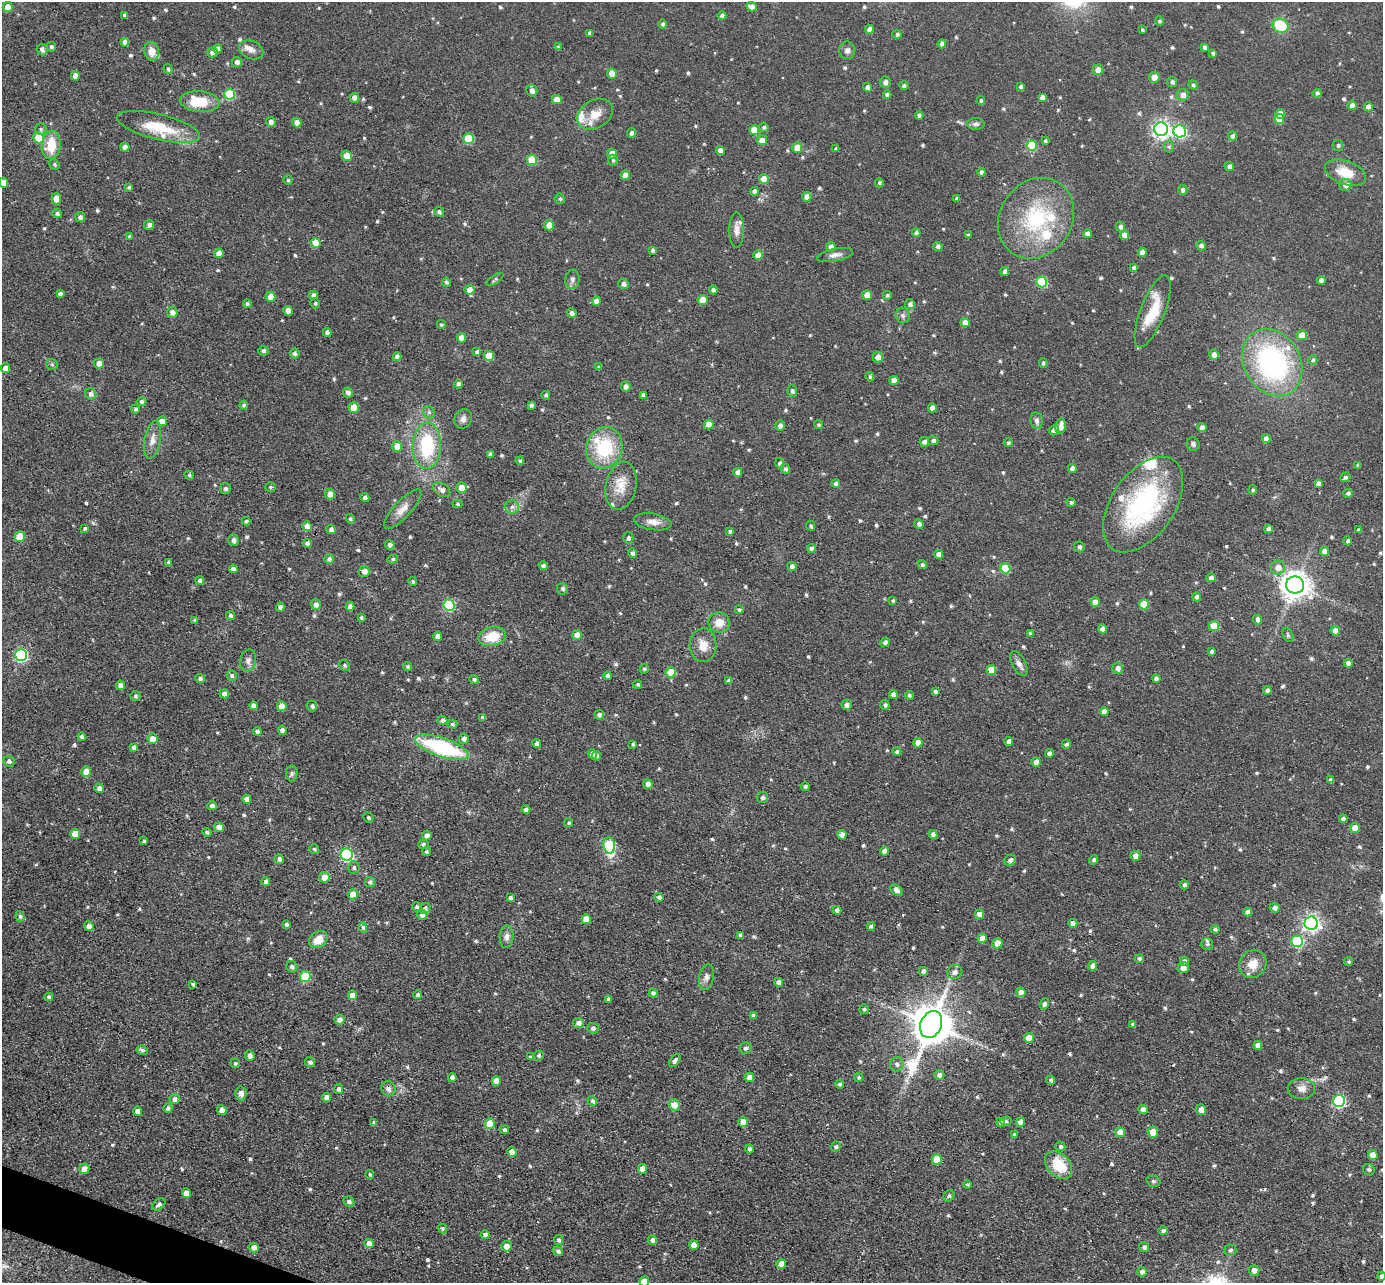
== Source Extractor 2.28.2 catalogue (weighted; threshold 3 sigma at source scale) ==
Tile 7 of 4 x 4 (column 3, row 2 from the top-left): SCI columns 2763-4143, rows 2703-3983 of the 5524 x 5537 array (HDU 1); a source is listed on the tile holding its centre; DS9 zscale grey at full resolution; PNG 1385 x 1285 px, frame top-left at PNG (2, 2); each listed source drawn as its Kron ellipse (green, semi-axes under 4 px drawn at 4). Shown black and unused: <1% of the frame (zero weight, under 3 of 4 exposures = <1% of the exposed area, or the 3 px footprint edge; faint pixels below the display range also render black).
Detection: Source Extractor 2.28.2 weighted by HDU 2 'WHT'; one run over the whole footprint, this tile lists its part. Background 0.0448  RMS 0.0067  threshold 0.0301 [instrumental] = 3 sigma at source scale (4.5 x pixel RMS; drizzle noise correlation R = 1.50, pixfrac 1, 0.05/0.05 arcsec/px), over >= 5 px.
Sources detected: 732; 1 cosmic-ray / hot-pixel residue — neither listed nor drawn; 14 inside a brighter listed object's ellipse — not listed separately; of the other 717, all 500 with FLUX_AUTO >= 1.13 (the completeness limit of this list) listed and drawn (217 fainter detections not listed), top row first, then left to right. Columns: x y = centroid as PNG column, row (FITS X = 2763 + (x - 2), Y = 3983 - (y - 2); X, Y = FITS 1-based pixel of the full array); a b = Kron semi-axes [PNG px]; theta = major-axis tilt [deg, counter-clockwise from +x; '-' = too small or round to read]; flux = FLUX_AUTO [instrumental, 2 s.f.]
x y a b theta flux
8 7 5 5 - 7.5
752 7 5 4 - 5
125 15 4 3 - 1.7
722 16 4 4 - 1.8
1159 21 4 4 - 1.3
663 24 4 4 - 1.5
1281 26 8 7 - 27
870 29 4 4 - 4.9
1142 30 3 3 - 1.1
590 33 4 4 - 2.4
897 35 5 4 - 1.7
125 42 4 4 - 2.8
942 44 4 4 - 3.8
51 47 5 4 - 1.4
558 47 4 4 - 1.3
1204 47 4 3 - 2
218 49 4 4 - 3.7
42 50 6 5 - 2.9
251 50 12 9 -24 3.9
847 50 9 8 - 2.6
152 51 9 7 -78 6.4
212 52 5 5 - 2.8
1213 53 4 3 - 1.5
237 62 5 5 - 2.7
168 69 5 3 - 1.2
1098 70 5 5 - 5.2
612 73 5 5 - 10
75 76 4 4 - 3.6
1154 77 5 5 - 5.5
885 82 5 5 - 3.1
1172 82 5 5 - 2
1193 85 5 4 - 1.4
904 86 4 4 - 1.5
868 87 5 4 - 3.2
1021 87 4 4 - 2
532 91 6 5 - 3.5
1317 93 4 4 - 1.7
230 94 5 5 - 40
887 95 4 4 - 2.3
1183 95 6 6 - 4.3
1042 97 4 4 - 2.9
354 98 5 4 - 3.6
557 100 5 4 - 7.4
981 100 4 4 - 1.2
200 102 20 10 -5 22
1352 105 5 4 - 3.8
1368 107 4 4 - 4.6
595 114 19 14 32 10
1280 114 5 4 - 7.3
919 115 4 4 - 2
1279 119 5 5 - 11
271 122 5 5 - 2.5
297 123 5 4 - 4.9
976 124 8 6 -3 2.1
158 127 42 12 -14 27
764 127 5 4 - 1.4
41 129 6 5 - 1.3
1161 129 7 6 - 250
754 130 5 5 - 16
1180 131 6 6 - 89
631 133 5 4 - 2.3
1232 136 4 4 - 2.3
39 138 5 5 - 22
469 139 5 5 - 29
762 140 5 5 - 5.5
1045 141 3 3 - 1.2
51 145 14 9 83 17
1338 145 5 5 - 1.3
1032 146 5 5 - 28
125 147 4 4 - 4.6
1169 147 6 5 - 1.3
797 148 5 5 - 9.3
836 149 3 3 - 1.3
720 150 4 4 - 3.6
612 154 5 4 - 6.3
347 156 5 5 - 7.5
532 160 5 5 - 21
613 160 5 5 - 1.3
54 164 5 5 - 1.3
1229 166 4 4 - 2.9
981 172 4 4 - 1.9
1346 173 21 11 -19 15
625 175 5 4 - 6.1
764 179 5 5 - 11
288 180 4 4 - 1.1
4 183 5 4 - 6.8
879 183 4 4 - 1.4
1345 185 6 6 - 4.4
129 187 4 4 - 1.2
1183 190 5 5 - 2.3
754 191 4 4 - 2.6
807 197 4 4 - 5.4
957 198 4 4 - 1.2
56 199 6 5 - 5.6
560 199 5 5 - 1.3
439 212 5 4 - 1.8
57 213 5 4 - 1.5
80 217 5 5 - 2
1036 218 42 36 56 60
149 225 5 5 - 2.3
549 225 5 5 - 12
1120 227 5 4 - 2.4
737 230 18 7 89 4.6
916 233 4 4 - 2.1
1087 234 4 4 - 3.9
968 235 4 3 - 1.2
1124 235 5 4 - 6
129 237 4 4 - 1.4
315 243 5 5 - 10
831 246 5 4 - 2.8
1201 246 5 4 - 2.1
938 247 5 4 - 2.1
652 251 4 4 - 1.2
1142 252 4 4 - 4.2
219 253 5 4 - 5.5
758 255 5 4 - 6.6
835 255 18 6 11 3.5
1134 268 4 4 - 2.4
1005 271 4 4 - 3
495 279 10 4 35 1.2
572 279 10 7 84 2.1
1321 281 4 4 - 3.6
446 282 4 4 - 1.5
1042 282 5 5 - 42
624 284 5 5 - 2.5
469 290 5 5 - 5
713 290 4 4 - 2.5
60 294 4 4 - 1.9
313 295 5 4 - 2.5
867 295 5 5 - 6.6
887 295 4 4 - 1.3
270 297 5 5 - 6.9
702 300 5 4 - 11
596 301 4 4 - 4.4
315 303 5 4 - 1.3
247 304 4 4 - 1.2
910 304 5 5 - 2.2
288 311 5 4 - 6.1
1153 311 38 12 69 24
172 312 5 5 - 3.6
572 313 5 4 - 2.7
903 315 8 7 - 1.9
965 323 4 4 - 5.6
441 325 5 5 - 1.3
327 332 4 4 - 2.3
1302 335 5 5 - 8.5
461 338 5 4 - 6.1
263 351 5 4 - 1.6
477 352 4 4 - 2.1
295 353 5 5 - 2.2
1214 355 5 4 - 3.8
489 356 5 5 - 16
397 357 4 4 - 3.2
878 357 5 5 - 4.7
1313 360 5 4 - 1.4
99 363 5 5 - 5.7
1043 363 5 4 - 1.3
1272 363 35 28 -60 120
52 364 6 5 - 1.2
599 367 4 3 - 1.4
5 368 5 5 - 5.4
870 377 4 3 - 1.1
894 380 4 4 - 5.4
458 384 4 4 - 2.1
626 386 5 5 - 3.6
792 391 5 5 - 1.8
348 392 5 5 - 3.1
91 394 6 5 - 2.6
546 395 4 4 - 1.7
643 395 4 4 - 2.6
142 401 5 4 - 2
244 405 4 4 - 1.3
531 405 4 3 - 1.7
354 408 5 5 - 10
932 408 4 4 - 4
136 409 4 4 - 1.4
429 412 6 5 - 1.5
463 419 10 8 61 3.1
162 421 5 4 - 5.1
1037 421 8 6 -80 2.6
709 425 5 5 - 8.2
819 425 4 4 - 1.2
780 426 5 5 - 2.6
1061 426 8 5 80 6
1202 428 4 4 - 4.2
1054 430 5 5 - 4
1266 438 4 4 - 3.4
152 440 19 8 79 5.6
933 440 5 4 - 1.8
924 442 5 5 - 2.5
1008 443 4 4 - 1.5
1193 444 7 6 - 1.7
397 446 5 5 - 9.2
427 446 23 14 88 44
604 448 21 18 72 40
490 454 4 4 - 2.7
520 461 4 4 - 1.3
780 463 5 4 - 1.8
1358 465 4 3 - 1.3
1072 468 4 4 - 3.2
785 469 5 4 - 1.8
738 472 4 4 - 3.1
189 475 5 4 - 1.2
1345 477 5 4 - 1.5
836 483 4 4 - 2
1318 484 4 4 - 2.8
621 486 24 15 78 12
271 487 5 5 - 1.2
225 488 5 5 - 2.1
461 488 5 5 - 8.3
442 490 9 6 -34 3.3
1253 490 4 4 - 1.3
1348 493 5 4 - 1.7
330 494 5 5 - 4.5
365 498 4 4 - 2.4
1071 502 4 4 - 1.5
457 504 5 4 - 1.3
1143 505 54 31 56 110
512 507 6 6 - 2.2
403 509 26 8 47 6.9
350 519 5 4 - 1.2
246 521 4 3 - 1.5
653 522 19 8 -8 5.3
919 524 5 4 - 2.6
307 526 5 4 - 7.4
811 526 5 4 - 1.3
85 528 4 3 - 1.3
331 529 4 4 - 2.4
1268 529 4 4 - 2.7
1359 530 4 4 - 2.2
730 531 4 4 - 1.2
20 537 5 5 - 12
628 538 5 5 - 1.8
233 540 6 5 - 3.4
1348 541 4 4 - 1.6
307 543 4 4 - 2.1
390 545 5 4 - 2.7
1079 547 5 5 - 1.9
811 549 4 4 - 2.2
1324 551 4 4 - 5.2
632 553 5 4 - 2
939 554 4 4 - 4.9
329 559 5 5 - 2
393 559 5 4 - 1.3
169 563 4 4 - 1.6
922 565 4 4 - 1.4
543 566 4 4 - 2
792 566 4 4 - 2.7
1278 567 7 7 - 5.4
1005 568 5 5 - 22
233 569 4 4 - 2.9
364 571 5 5 - 4.1
1211 578 4 4 - 3.7
200 581 4 4 - 2.6
413 581 4 4 - 1.3
1295 585 9 8 - 850
563 589 6 5 - 1.7
1197 597 4 4 - 2.4
893 601 4 4 - 1.3
1095 602 5 4 - 6.7
316 604 5 5 - 2.8
1144 604 5 5 - 17
449 605 6 5 - 51
350 606 4 4 - 2.7
280 607 4 4 - 2.6
739 609 4 4 - 1.2
230 616 4 4 - 1.7
361 617 4 3 - 1.2
195 620 3 3 - 1.2
1258 620 5 4 - 3
719 622 10 10 - 8
1214 626 5 5 - 17
1103 629 4 4 - 4.9
1335 631 5 4 - 4.8
1030 633 4 4 - 1.5
577 635 5 5 - 5.9
1288 635 8 5 -61 1.2
438 636 4 4 - 3.5
492 636 14 9 14 17
885 642 5 4 - 2
703 645 17 13 88 8.5
1212 651 4 4 - 1.5
21 655 6 6 - 97
248 661 11 8 75 3.2
1348 663 4 4 - 2.7
1019 664 13 7 -62 3.4
344 665 5 5 - 1.1
408 667 5 4 - 1.2
1118 668 6 5 - 2.9
644 669 5 4 - 1.3
991 670 5 5 - 13
671 672 5 5 - 14
232 676 5 5 - 1.8
608 676 4 3 - 2.1
200 678 5 4 - 1.9
474 679 5 4 - 1.5
1156 679 4 4 - 2.5
729 681 4 4 - 3.1
638 684 4 4 - 1.1
120 685 5 4 - 3.8
1267 690 4 4 - 2.3
935 691 4 3 - 1.4
224 694 5 4 - 3.8
893 695 4 4 - 3.3
909 695 4 3 - 1.4
135 696 5 5 - 1.4
847 705 5 5 - 2.9
885 705 5 4 - 1.4
253 706 4 4 - 3.4
282 706 5 4 - 8.2
312 706 5 5 - 1.6
1104 712 4 4 - 3.8
599 715 5 4 - 2
483 717 4 4 - 2.3
442 720 5 4 - 2.6
452 724 5 4 - 1.3
282 730 5 4 - 3
257 731 4 4 - 2.2
82 737 4 4 - 2.1
152 739 5 5 - 7.9
464 739 5 5 - 2.8
1009 742 4 4 - 3.1
918 743 5 4 - 6.1
537 744 4 4 - 2.7
633 744 4 3 - 1.5
1066 744 5 4 - 1.6
134 747 4 4 - 2.7
442 747 28 9 -19 75
897 752 4 4 - 1.5
1049 753 4 4 - 2.3
592 754 5 4 - 4.3
597 756 5 4 - 1.9
9 761 6 5 - 1.9
1036 762 4 4 - 5.4
86 772 5 5 - 8.9
292 773 8 6 89 1.6
1331 780 4 4 - 3
648 784 5 4 - 3
805 787 4 4 - 1.8
99 788 5 4 - 3.5
762 798 5 5 - 2.3
247 799 4 4 - 4
212 806 5 4 - 2.6
526 809 4 4 - 2.5
368 817 5 4 - 1.2
1343 819 4 4 - 2.6
569 823 4 4 - 1.2
219 827 5 4 - 6.3
1355 828 5 5 - 7.5
207 832 4 4 - 2
75 834 5 5 - 9.5
933 834 4 4 - 3.2
842 835 5 4 - 5.6
427 836 5 5 - 3.5
144 841 3 3 - 1.3
423 844 5 5 - 1.5
609 845 8 5 -78 57
314 849 5 4 - 1.5
884 851 4 4 - 4.4
426 852 5 4 - 1.4
347 855 6 6 - 100
1135 856 5 5 - 4.6
279 859 5 5 - 2.3
1010 860 6 5 - 2.4
1094 860 5 4 - 1.7
354 867 6 6 - 1.5
324 877 5 5 - 6.3
266 882 4 4 - 3.3
370 882 5 5 - 2
1184 885 4 4 - 2.4
896 890 7 4 -41 3.4
353 894 5 5 - 7.8
659 897 4 4 - 2.1
510 898 4 3 - 1.9
417 907 5 4 - 1.6
425 908 5 5 - 2.3
1275 908 5 4 - 2.8
837 910 4 4 - 2.9
1248 912 4 4 - 4.2
979 914 5 4 - 4.7
422 915 5 5 - 2.8
20 916 5 4 - 1.4
586 919 5 5 - 11
1073 923 4 4 - 4
1311 923 7 6 - 240
287 924 4 3 - 1.9
89 926 5 4 - 4.2
871 926 4 4 - 1.5
363 927 5 4 - 1.3
1215 929 4 4 - 1.6
740 935 3 3 - 1.4
507 937 11 6 85 3.1
982 938 5 4 - 5.3
318 940 10 7 38 9.2
1297 941 6 5 - 49
997 943 5 5 - 7.9
1207 944 6 6 - 1.3
1139 959 4 4 - 1.8
1184 961 4 4 - 1.9
1349 962 4 4 - 1.2
1253 964 15 13 54 9.7
1093 966 4 4 - 5
292 967 6 5 - 2.1
1183 968 6 5 - 4.3
923 971 4 4 - 2.2
955 972 7 7 - 2.9
305 977 5 5 - 33
706 977 13 7 79 3.3
779 982 4 4 - 4
193 984 4 3 - 1.2
1021 992 5 4 - 4.7
653 993 4 4 - 2.2
352 995 5 4 - 6.7
418 995 4 4 - 1.5
49 997 4 4 - 2.1
609 1000 4 3 - 2
1044 1004 5 4 - 2
864 1009 5 5 - 1.4
754 1015 4 4 - 2
340 1020 5 5 - 3.9
578 1023 5 5 - 3.1
931 1024 14 10 66 2300
1133 1024 4 4 - 1.2
593 1028 5 5 - 2.2
1029 1038 5 5 - 12
1258 1045 4 4 - 4
746 1048 6 5 - 1.5
142 1050 5 4 - 1.8
250 1056 5 4 - 2.8
539 1056 5 5 - 1.5
530 1057 4 3 - 1.6
675 1061 7 4 51 2
310 1062 5 4 - 2.1
235 1063 5 4 - 1.1
897 1064 7 7 - 2.3
939 1075 5 5 - 3.1
749 1077 5 4 - 5.4
452 1078 4 4 - 3.1
859 1078 4 4 - 1.2
1051 1080 4 4 - 2
496 1081 5 4 - 5.5
839 1084 4 4 - 1.4
1301 1088 13 10 0 4.6
338 1089 5 4 - 2
388 1089 8 6 -64 2.7
241 1093 7 5 86 3.4
326 1097 4 4 - 3.9
175 1099 5 5 - 2.8
592 1101 5 4 - 2
1339 1101 6 6 - 100
674 1105 6 5 - 5.8
168 1108 5 4 - 2
1143 1109 5 4 - 4.3
222 1110 5 4 - 6
1201 1110 5 5 - 4.5
138 1111 4 4 - 4.5
1006 1121 5 4 - 1.2
374 1122 4 3 - 1.5
743 1122 5 5 - 8.9
1020 1122 4 4 - 5
1000 1123 4 4 - 2.6
490 1124 5 5 - 17
504 1130 4 4 - 1.9
1120 1132 5 5 - 7.5
1153 1132 5 5 - 8.7
1014 1134 4 4 - 1.2
1060 1146 5 4 - 1.5
836 1147 5 5 - 1.4
749 1149 4 4 - 1.9
512 1152 5 4 - 6.5
1373 1155 5 5 - 8.7
937 1159 5 5 - 9.3
1059 1165 16 11 -48 21
84 1169 5 5 - 4.3
642 1169 5 4 - 6.6
1369 1170 6 5 - 1.5
370 1174 4 4 - 1.4
1153 1181 7 5 -15 1.3
968 1185 4 3 - 1.3
186 1193 5 4 - 6
949 1196 6 5 - 1.6
349 1202 6 5 - 2
159 1204 7 5 40 2.2
442 1228 5 4 - 1.2
1163 1230 5 4 - 2
485 1235 4 4 - 2.3
559 1240 5 4 - 1.9
652 1240 5 4 - 2.7
369 1243 5 4 - 5.4
694 1245 5 4 - 7.5
507 1246 5 5 - 6.2
1144 1247 5 4 - 2.3
254 1248 5 4 - 5.3
1230 1250 6 5 - 1.8
558 1251 5 4 - 1.7
781 1264 5 5 - 7.3
1254 1270 5 5 - 3.9
1142 1272 5 4 - 3.3
1381 1276 4 4 - 1.8
644 1281 5 5 - 8.4
Overlapping masked pixels (flux is a lower limit): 2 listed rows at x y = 931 1024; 388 1089
Isophote crosses this tile's border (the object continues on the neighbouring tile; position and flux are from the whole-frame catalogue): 3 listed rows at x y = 4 183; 1381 1276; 644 1281